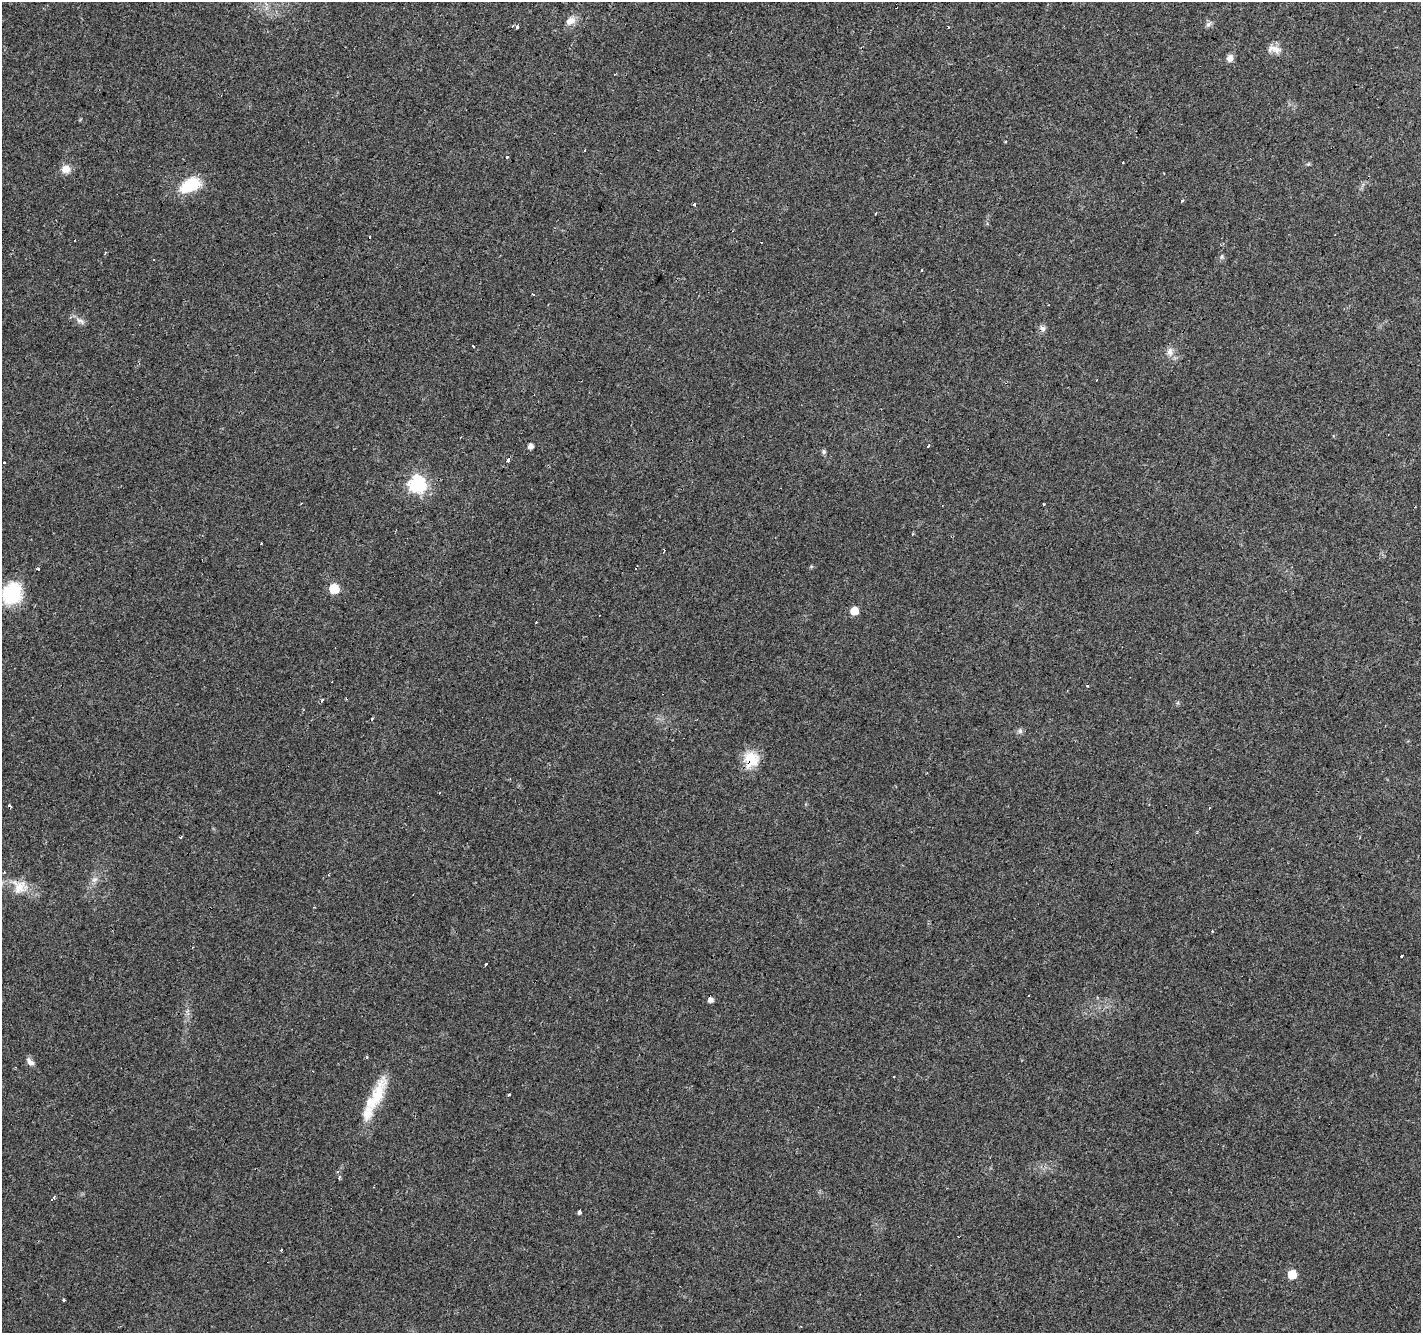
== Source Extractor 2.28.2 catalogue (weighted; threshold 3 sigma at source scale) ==
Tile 10 of 4 x 4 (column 2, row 3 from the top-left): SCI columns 1421-2839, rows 1534-2864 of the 5684 x 5795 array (HDU 1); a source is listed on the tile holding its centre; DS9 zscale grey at full resolution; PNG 1423 x 1335 px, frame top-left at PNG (2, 2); no overlay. Shown black and unused: <1% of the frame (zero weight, under 3 of 4 exposures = <1% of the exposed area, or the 3 px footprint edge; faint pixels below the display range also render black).
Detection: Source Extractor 2.28.2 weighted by HDU 2 'WHT'; one run over the whole footprint, this tile lists its part. Background 0.04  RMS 0.0035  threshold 0.0158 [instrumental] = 3 sigma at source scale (4.5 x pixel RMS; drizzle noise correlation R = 1.50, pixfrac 1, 0.0396/0.0396 arcsec/px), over >= 5 px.
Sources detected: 73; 23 cosmic-ray / hot-pixel residue — not listed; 2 inside a brighter listed object's ellipse — not listed separately; the other 48 listed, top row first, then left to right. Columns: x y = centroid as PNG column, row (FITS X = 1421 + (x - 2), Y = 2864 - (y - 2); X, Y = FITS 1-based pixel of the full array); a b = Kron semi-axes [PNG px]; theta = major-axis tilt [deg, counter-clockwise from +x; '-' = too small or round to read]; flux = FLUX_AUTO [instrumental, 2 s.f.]
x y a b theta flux
570 21 13 9 30 3
1208 24 9 6 50 0.98
517 27 4 3 - 4.7
1275 49 17 10 -20 2.9
1230 58 8 7 - 1.8
1005 141 3 2 - 0.45
507 157 3 3 - 1.1
1123 162 3 3 - 1.1
1308 164 6 4 43 0.45
66 169 12 10 2 2.9
190 185 27 15 28 12
1182 201 3 3 - 1.3
694 205 3 3 - 3.2
875 213 3 3 - 0.61
105 253 4 3 - 0.34
1222 257 8 4 81 0.63
533 294 3 3 - 1.5
80 321 15 6 -28 1.6
1043 328 9 5 -19 1.1
473 346 3 3 - 2.4
1170 352 15 6 -82 1.9
530 446 5 4 - 2.1
824 452 6 5 - 0.68
508 460 3 3 - 4.9
417 484 8 7 - 82
1044 504 3 2 - 0.23
38 569 3 3 - 1.5
334 589 6 6 - 12
12 594 24 20 65 18
854 611 6 5 - 6.7
536 622 2 2 - 0.38
1020 731 8 6 -90 0.88
751 759 20 18 88 8.2
1210 808 3 2 - 0.49
181 837 3 2 - 0.58
94 879 8 6 20 1.3
20 887 23 20 -7 7.1
1212 932 3 3 - 0.87
1402 956 3 3 - 0.98
486 964 4 3 - 1.9
710 1000 5 5 - 1.7
30 1062 11 6 -48 1.7
377 1094 47 15 70 12
509 1094 3 3 - 1.3
54 1197 3 3 - 0.6
579 1211 3 3 - 12
1292 1274 6 6 - 9.4
63 1300 3 2 - 0.43
Overlapping masked pixels (flux is a lower limit): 2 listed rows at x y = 508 460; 751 759